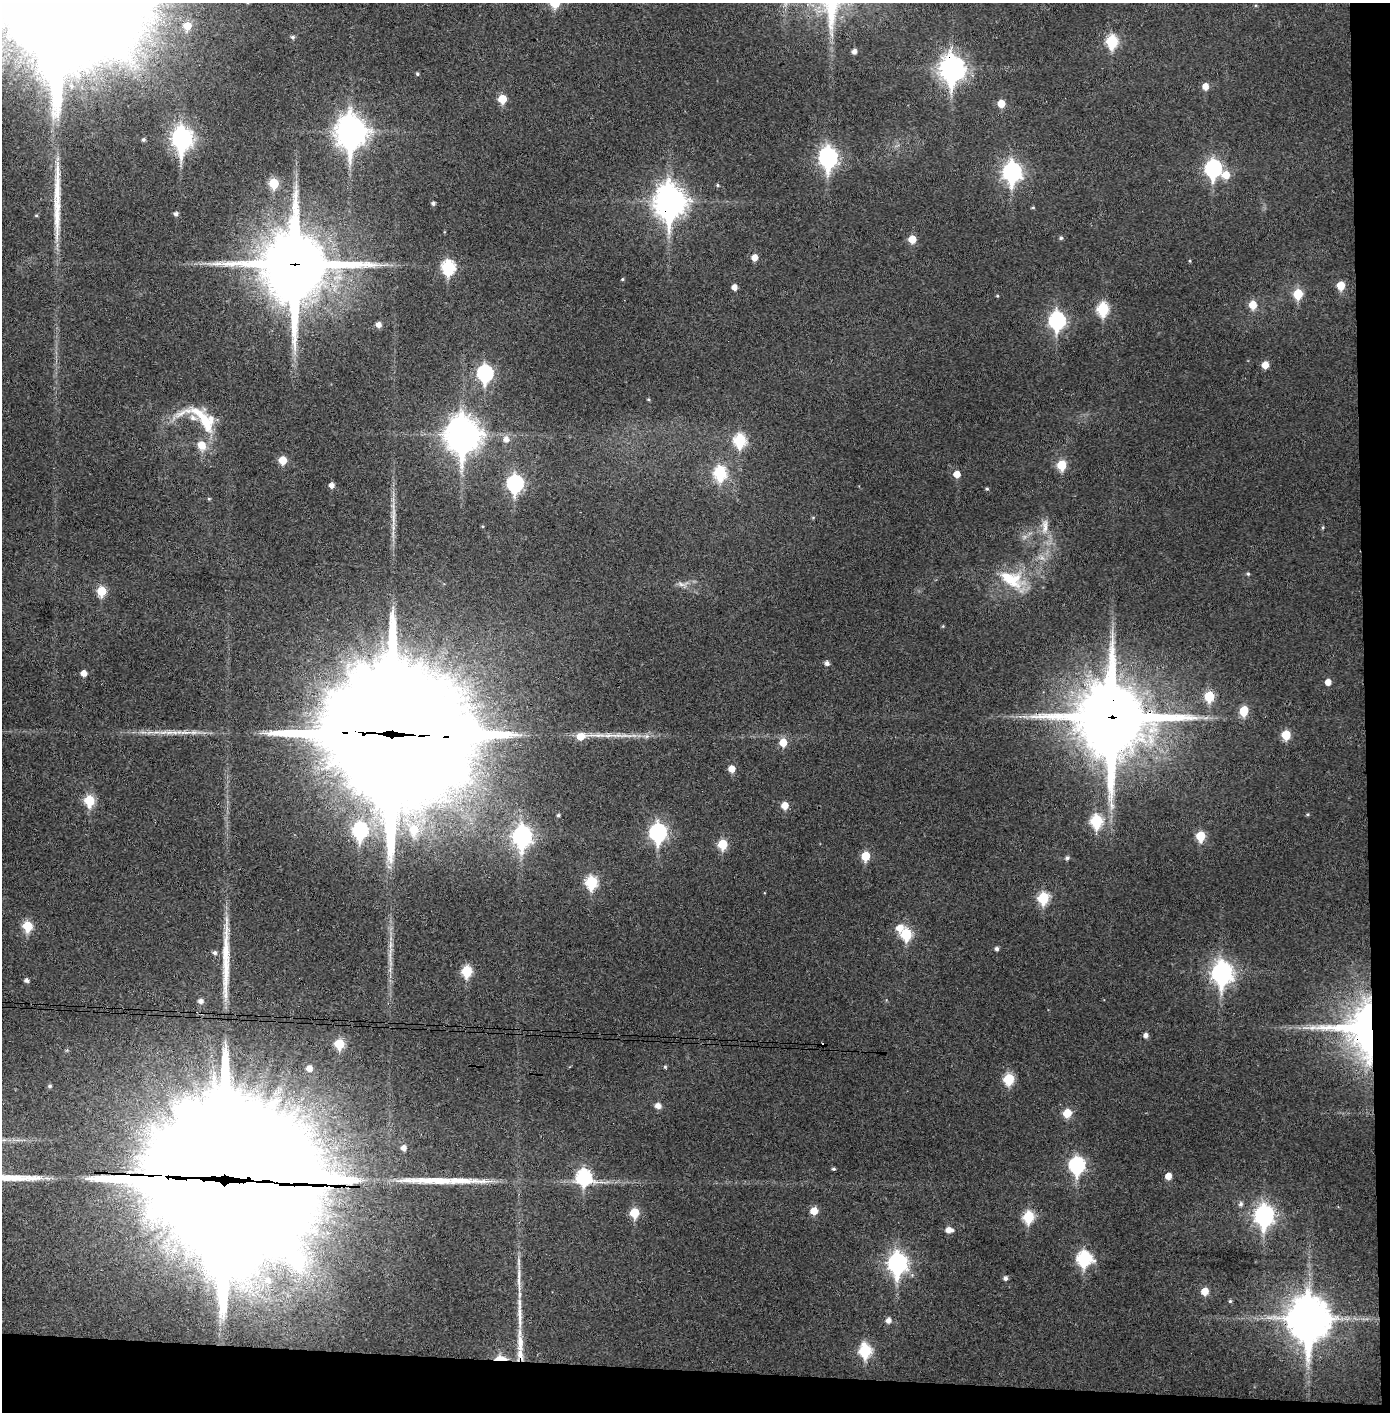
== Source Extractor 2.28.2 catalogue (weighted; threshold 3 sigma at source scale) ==
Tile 9 of 3 x 3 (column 3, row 3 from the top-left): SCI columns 2858-4245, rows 5-1414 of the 4323 x 4241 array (HDU 1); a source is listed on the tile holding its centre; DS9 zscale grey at full resolution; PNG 1392 x 1414 px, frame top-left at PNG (2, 3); no overlay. Shown black and unused: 5% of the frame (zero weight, under 3 of 4 exposures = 6% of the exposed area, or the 3 px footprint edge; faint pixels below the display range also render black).
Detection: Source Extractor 2.28.2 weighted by HDU 2 'WHT'; one run over the whole footprint, this tile lists its part. Background 0.0472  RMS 0.0056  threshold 0.0254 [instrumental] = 3 sigma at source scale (4.5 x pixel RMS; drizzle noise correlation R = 1.50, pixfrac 1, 0.05/0.05 arcsec/px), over >= 5 px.
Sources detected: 150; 2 too faint to see at this stretch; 5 inside a brighter object's white glare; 1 cosmic-ray / hot-pixel residue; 5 long thin detections or spike segments (spike, bleed or trail) — not listed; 4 inside a brighter listed object's ellipse — not listed separately; the other 133 listed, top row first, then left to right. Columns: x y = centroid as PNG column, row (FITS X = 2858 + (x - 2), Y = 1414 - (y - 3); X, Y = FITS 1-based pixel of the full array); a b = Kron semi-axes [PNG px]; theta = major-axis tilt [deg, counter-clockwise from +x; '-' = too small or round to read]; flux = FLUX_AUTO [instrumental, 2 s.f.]
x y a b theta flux
187 26 6 6 - 10
293 37 5 5 - 1.2
1112 41 7 6 - 44
854 51 5 4 - 2.4
952 68 11 9 -89 470
417 74 4 4 - 0.8
1205 86 6 5 - 5.3
502 99 6 6 - 14
1001 103 6 6 - 8.2
351 132 13 10 -90 840
182 139 11 8 -89 270
143 140 4 4 - 0.94
828 157 10 8 -83 200
1213 168 9 7 87 130
1012 172 10 8 -89 210
1226 175 8 7 - 8.1
274 183 6 6 - 22
718 185 5 4 - 0.75
670 201 13 10 -90 870
433 203 4 4 - 1.4
1033 208 5 3 - 0.56
176 214 5 4 - 1.6
1061 238 5 4 - 1
912 239 6 5 - 10
754 257 6 5 - 5
1190 261 4 3 - 0.53
295 265 24 22 -89 5400
448 267 8 7 - 68
622 279 4 3 - 0.63
1341 285 6 6 - 12
734 287 5 5 - 3.8
1298 294 7 6 - 20
997 296 4 3 - 0.58
1253 305 7 6 - 9.9
1103 309 7 6 - 42
1057 320 9 7 90 120
379 325 5 5 - 3.3
1265 365 6 5 - 6.4
485 373 8 7 - 110
648 399 4 3 - 0.6
202 418 51 21 -31 28
463 435 14 11 -89 970
506 439 7 7 - 3.8
740 440 7 6 - 49
202 445 10 8 -72 8.1
282 460 6 5 - 11
1062 465 6 6 - 21
720 473 8 7 - 50
957 474 6 5 - 6.1
515 483 9 7 89 130
331 485 5 5 - 3.1
987 489 5 4 - 0.72
209 499 5 4 - 0.62
813 517 5 3 - 0.57
393 518 17 6 -89 4.3
1045 526 24 9 88 7.5
1323 527 4 4 - 0.67
1248 574 5 4 - 0.79
1012 579 38 21 -24 25
682 584 19 6 2 3.5
102 591 6 5 - 21
943 626 5 4 - 0.54
827 663 5 5 - 2.1
84 673 5 5 - 4.5
1328 682 6 5 - 3.9
1209 696 7 6 - 23
1244 711 7 6 - 16
1025 717 9 4 -19 1.6
1112 717 26 23 -88 5600
185 732 22 5 0 5.3
393 735 55 41 -6 32000
1286 735 6 6 - 15
582 736 29 7 5 12
783 742 7 6 - 8.8
731 769 6 5 - 6
89 800 6 6 - 30
785 805 6 6 - 7.1
1308 814 5 3 - 0.63
558 815 4 4 - 0.88
1096 821 7 6 - 45
360 830 9 7 90 79
414 830 10 8 88 14
658 832 9 7 89 150
522 836 10 8 89 220
1200 836 6 6 - 20
722 844 6 6 - 20
865 856 6 6 - 16
1067 858 6 5 - 1.5
591 882 7 6 - 45
1043 898 7 6 - 35
27 926 6 6 - 27
899 928 9 8 - 5.7
906 934 7 6 - 33
997 949 5 5 - 1.4
215 953 6 5 - 1.7
390 957 23 4 -86 4.6
467 971 7 6 - 28
1222 973 10 8 87 310
26 980 5 5 - 1.8
201 1001 6 5 - 2.4
1369 1028 88 32 -1 160
1145 1035 5 5 - 2.5
339 1044 6 6 - 23
665 1067 4 4 - 0.79
309 1068 5 5 - 4.5
1009 1079 7 6 - 28
50 1086 5 4 - 0.97
658 1106 7 6 - 3.7
1067 1113 6 6 - 13
404 1148 5 5 - 3.1
1077 1165 9 7 84 100
834 1169 4 3 - 0.98
221 1170 88 79 -6 25000
1168 1176 5 5 - 5.3
584 1177 9 8 - 84
1241 1204 7 5 74 1.6
814 1211 6 6 - 7.7
634 1213 6 6 - 19
1264 1215 10 8 84 240
1028 1217 7 6 - 36
949 1230 8 5 -7 4.6
1084 1258 8 8 - 76
897 1263 10 8 87 240
1005 1278 5 5 - 1.9
268 1280 9 7 6 3.7
519 1281 33 5 -84 6.6
1205 1291 6 6 - 7.9
1230 1301 5 4 - 0.85
1309 1319 16 13 89 1800
888 1320 6 6 - 3.1
520 1343 27 9 -89 9.5
865 1351 8 7 - 48
500 1358 18 7 -1 6.1
Overlapping masked pixels (flux is a lower limit): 9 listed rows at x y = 952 68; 670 201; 295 265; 1112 717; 393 735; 1369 1028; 221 1170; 1309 1319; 500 1358